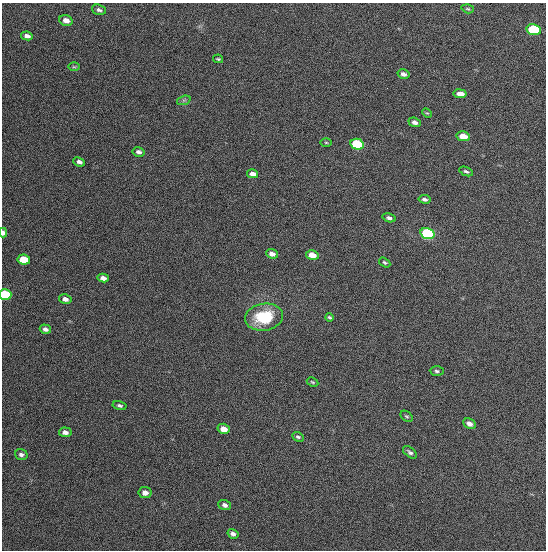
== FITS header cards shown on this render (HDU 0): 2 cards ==
NAXIS1  =                  544
NAXIS2  =                  548

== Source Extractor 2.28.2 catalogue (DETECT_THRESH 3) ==
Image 544 x 548 px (HDU 0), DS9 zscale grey, 1 PNG px = 1 image px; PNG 548 x 552 px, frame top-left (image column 1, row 548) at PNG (2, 3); each listed source drawn as its Kron ellipse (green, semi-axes under 4 px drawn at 4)
Background 1350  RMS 63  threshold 189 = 3 sigma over >= 5 px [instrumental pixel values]
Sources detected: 46; all 46 listed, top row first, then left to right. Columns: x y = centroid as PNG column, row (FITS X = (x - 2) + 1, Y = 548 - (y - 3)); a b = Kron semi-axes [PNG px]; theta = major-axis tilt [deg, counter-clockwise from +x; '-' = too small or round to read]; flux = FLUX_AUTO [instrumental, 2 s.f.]
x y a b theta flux
468 9 6 4 -18 6000
99 10 7 5 -16 11000
66 20 7 5 -18 31000
534 30 7 5 -10 270000
27 36 6 4 -8 16000
218 59 5 3 - 5100
74 67 6 4 0 5200
403 74 6 4 -16 15000
460 94 6 4 -9 34000
184 100 7 4 18 8700
427 113 5 3 - 4400
415 122 6 4 -22 15000
463 136 7 4 -13 52000
326 142 5 3 - 4500
357 144 7 5 -13 320000
139 152 6 4 -13 15000
79 162 6 4 -24 14000
466 171 7 4 -22 8800
253 174 5 4 - 24000
425 199 6 4 -11 11000
389 218 7 4 -15 13000
3 233 5 3 - 19000
427 233 7 5 -16 540000
272 254 6 4 -21 22000
312 255 6 4 -16 51000
24 260 6 5 - 110000
385 262 6 4 -32 7200
103 278 6 4 -12 20000
5 294 6 5 - 220000
65 299 6 4 -11 18000
264 317 19 13 8 180000
330 317 4 3 - 6400
45 329 5 4 - 14000
437 371 7 4 -4 8700
312 382 6 4 -27 5300
120 405 7 4 -12 9000
407 416 7 4 -39 6800
469 424 7 5 -26 18000
224 429 6 5 - 37000
65 432 6 5 - 19000
298 437 6 4 -25 8500
410 452 8 4 -38 11000
21 455 6 5 - 13000
145 492 6 5 - 20000
225 505 6 5 - 15000
233 534 6 4 -33 15000
At the frame edge (FLAGS 8, measured only in part): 2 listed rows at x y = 3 233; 5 294